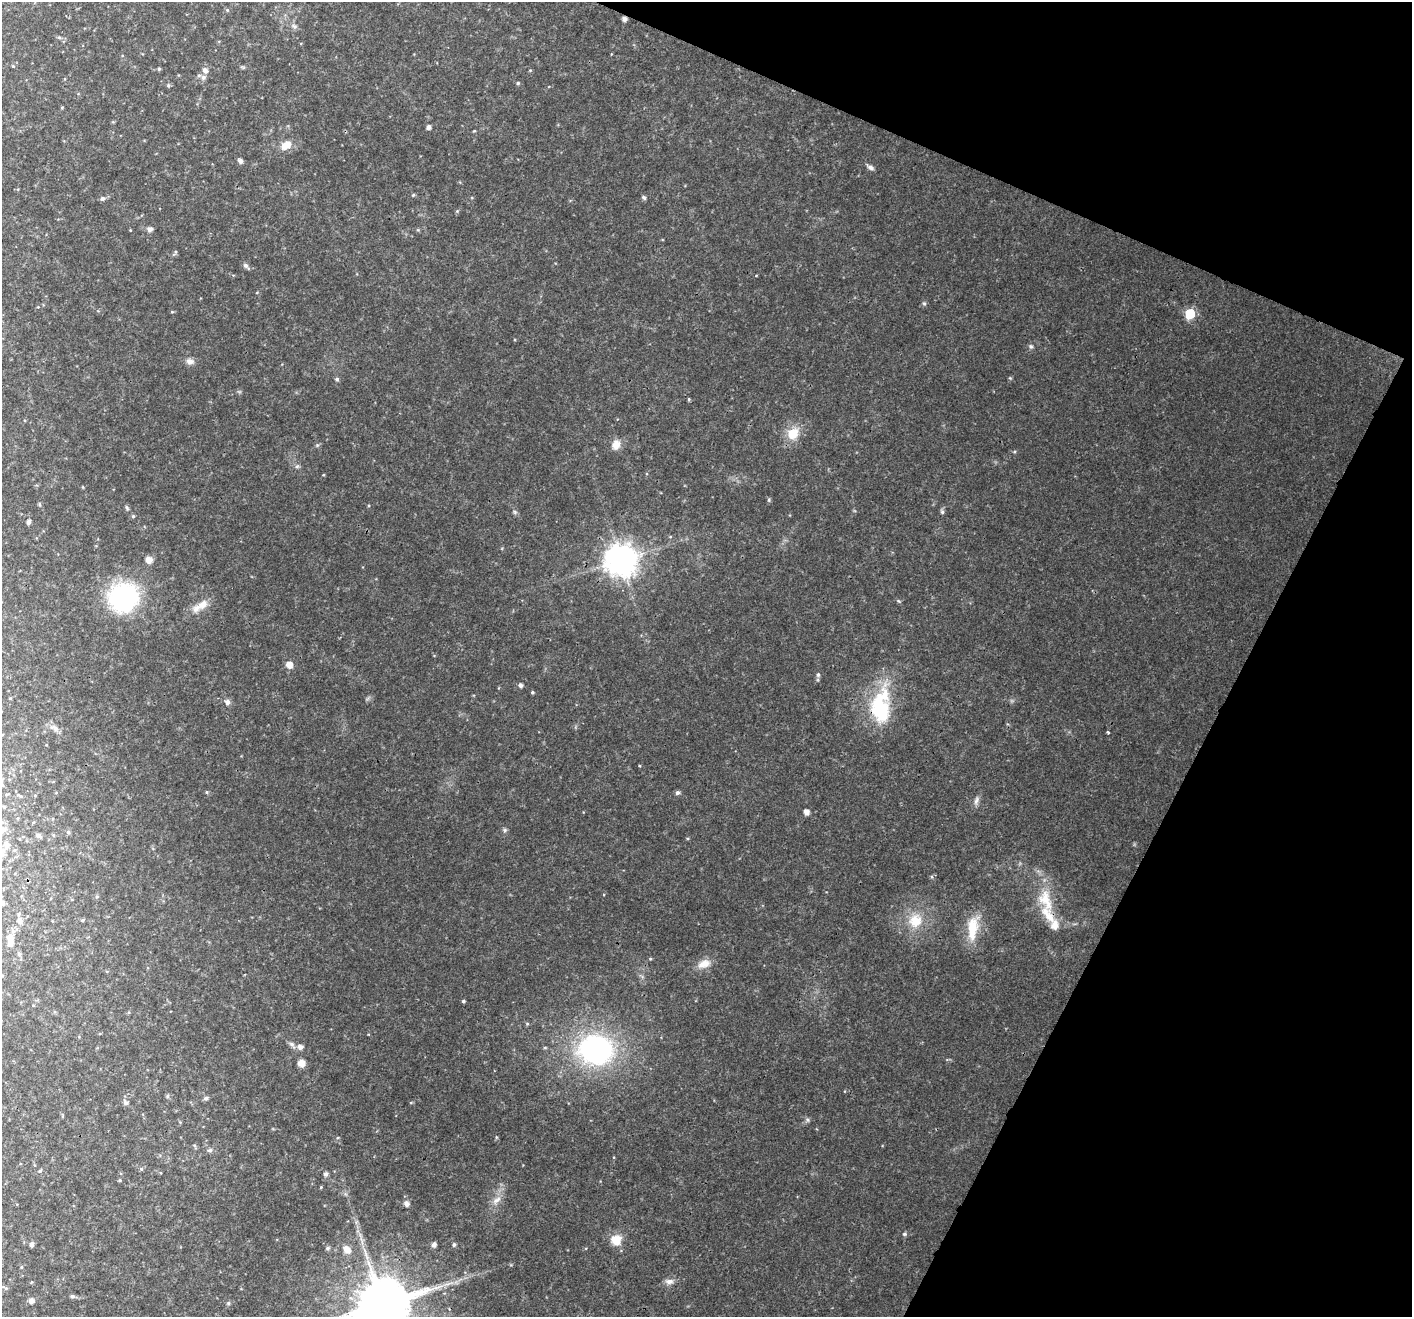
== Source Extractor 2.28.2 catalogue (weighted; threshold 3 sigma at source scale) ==
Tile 8 of 4 x 4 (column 4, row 2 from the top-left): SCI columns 4281-5690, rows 2981-4295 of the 5733 x 5895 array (HDU 1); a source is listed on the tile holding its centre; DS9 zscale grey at full resolution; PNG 1414 x 1319 px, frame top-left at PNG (2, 2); no overlay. Shown black and unused: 21% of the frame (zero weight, under 3 of 4 exposures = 5% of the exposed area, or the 3 px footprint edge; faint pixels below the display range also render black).
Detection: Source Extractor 2.28.2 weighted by HDU 2 'WHT'; one run over the whole footprint, this tile lists its part. Background 0.033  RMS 0.0036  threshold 0.0163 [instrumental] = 3 sigma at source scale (4.5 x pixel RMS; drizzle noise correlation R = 1.50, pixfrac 1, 0.0396/0.0396 arcsec/px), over >= 5 px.
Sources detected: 113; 4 inside a brighter listed object's ellipse — not listed separately; the other 109 listed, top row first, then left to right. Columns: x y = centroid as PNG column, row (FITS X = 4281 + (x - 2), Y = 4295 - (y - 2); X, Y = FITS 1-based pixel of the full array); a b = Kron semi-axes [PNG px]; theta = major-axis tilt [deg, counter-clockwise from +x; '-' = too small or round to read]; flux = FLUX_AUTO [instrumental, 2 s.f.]
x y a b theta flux
227 10 5 4 - 0.49
624 19 5 4 - 1.5
294 26 8 6 -24 1.1
59 37 5 5 - 0.5
13 66 5 3 - 0.35
243 67 8 3 -13 0.51
159 69 5 4 - 0.48
205 70 7 6 - 1.6
203 77 7 7 - 1.6
518 83 5 4 - 0.52
168 85 5 5 - 0.54
62 107 5 3 - 0.31
429 127 4 4 - 1.3
474 131 5 3 - 0.31
286 145 14 10 31 4.2
240 161 5 4 - 1.5
870 167 10 5 -31 1.1
413 195 5 4 - 0.46
644 197 7 5 -48 0.63
102 198 6 5 - 0.98
457 211 5 5 - 0.41
150 229 8 6 3 1.2
246 266 9 5 -47 1.1
924 303 6 5 - 0.61
1190 313 6 6 - 22
1031 346 6 6 - 0.73
190 361 10 8 -13 1.9
1010 378 5 5 - 0.41
337 379 5 5 - 0.62
689 399 5 4 - 0.38
793 433 15 13 45 7.4
317 445 5 5 - 0.49
616 445 14 10 71 3.3
297 466 6 5 - 0.68
769 500 5 5 - 0.49
39 504 6 3 -71 0.41
127 508 7 4 -69 0.64
515 512 7 5 -47 0.7
942 512 7 5 -72 0.73
133 516 5 5 - 0.53
29 522 4 4 - 1.4
149 560 8 7 - 2.4
620 560 10 10 - 640
123 597 37 35 27 40
203 604 16 11 40 3.9
289 665 7 6 - 3.1
818 675 6 5 - 0.72
521 685 5 5 - 1.1
532 692 4 4 - 0.51
227 702 7 7 - 1.3
881 707 47 23 85 29
54 728 15 7 -26 1.9
1108 732 3 2 - 0.45
207 792 5 4 - 0.43
677 793 6 6 - 0.78
6 794 5 3 - 0.38
976 800 14 6 72 1.5
806 812 5 5 - 2.3
4 829 8 7 - 1.5
505 830 6 5 - 0.67
68 832 5 5 - 0.61
38 835 7 5 -25 1.1
6 845 11 8 -72 2.1
2 855 7 7 - 1.3
97 897 5 4 - 0.44
1046 900 40 19 -70 15
3 902 6 5 - 1
83 920 5 4 - 0.53
20 921 7 6 - 1.7
915 921 20 18 44 9.6
973 928 35 14 83 11
10 937 10 8 35 3
19 954 7 6 - 1.1
650 959 4 3 - 0.35
704 964 18 11 20 4.1
463 1001 4 3 - 0.57
292 1045 11 6 -49 1.4
300 1047 6 5 - 1.7
545 1048 6 3 -18 0.4
596 1050 34 28 -8 74
302 1063 8 7 - 2.8
167 1096 6 4 90 0.51
206 1098 6 6 - 0.88
126 1103 7 6 - 1.2
807 1120 6 5 - 0.72
496 1137 5 3 - 0.36
210 1150 7 5 12 0.92
141 1169 5 4 - 0.53
40 1171 6 4 23 0.56
326 1174 5 4 - 1
120 1180 5 3 - 0.34
321 1187 4 3 - 0.31
496 1200 15 8 36 2.6
406 1204 6 5 - 1.7
904 1234 6 5 - 0.63
616 1240 12 12 - 5.8
32 1244 6 5 - 1
434 1245 5 5 - 1.5
454 1245 5 4 - 0.78
327 1248 5 5 - 0.8
347 1250 13 10 -52 2.8
364 1250 7 4 -73 1.1
21 1267 5 4 - 0.35
669 1281 13 7 0 1.9
5 1287 8 3 -25 0.53
72 1296 5 5 - 0.75
31 1301 6 6 - 1.6
228 1303 6 5 - 0.58
382 1305 14 13 - 2700
Overlapping masked pixels (flux is a lower limit): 3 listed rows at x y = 624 19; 881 707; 382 1305
Isophote crosses this tile's border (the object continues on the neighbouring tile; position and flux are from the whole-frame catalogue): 3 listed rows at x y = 2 855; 3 902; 382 1305
Unlisted compact peaks at least as high as the median listed source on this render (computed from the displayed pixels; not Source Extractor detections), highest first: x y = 898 601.